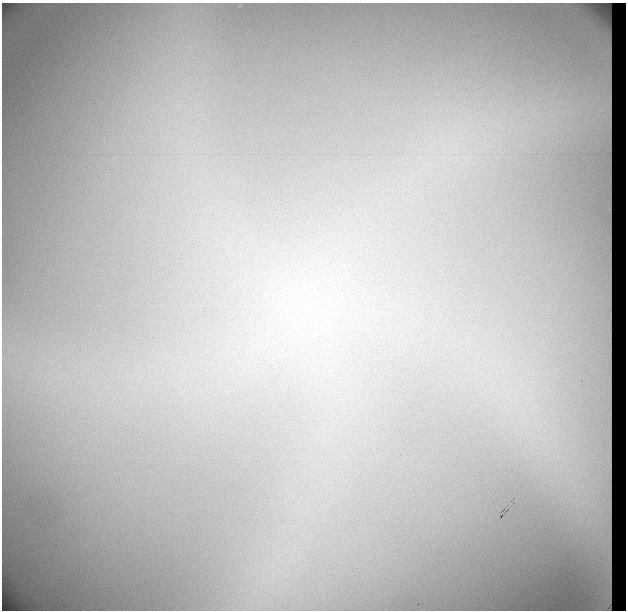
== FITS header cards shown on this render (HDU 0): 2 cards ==
NAXIS1  =                  624
NAXIS2  =                  608

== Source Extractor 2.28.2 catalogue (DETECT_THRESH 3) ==
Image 624 x 608 px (HDU 0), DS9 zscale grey, 1 PNG px = 1 image px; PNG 628 x 612 px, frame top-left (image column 1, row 608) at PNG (2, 3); no overlay
Background 10100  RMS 180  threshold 533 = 3 sigma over >= 5 px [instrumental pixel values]
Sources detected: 4; all 4 listed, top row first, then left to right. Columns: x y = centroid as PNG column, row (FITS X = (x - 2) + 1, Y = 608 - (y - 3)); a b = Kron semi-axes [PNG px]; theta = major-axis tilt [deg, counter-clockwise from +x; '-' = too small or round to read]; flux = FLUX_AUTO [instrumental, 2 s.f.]
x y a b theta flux
470 119 14 5 -86 94000
497 124 10 7 -16 110000
484 141 9 7 35 92000
554 457 13 8 11 150000